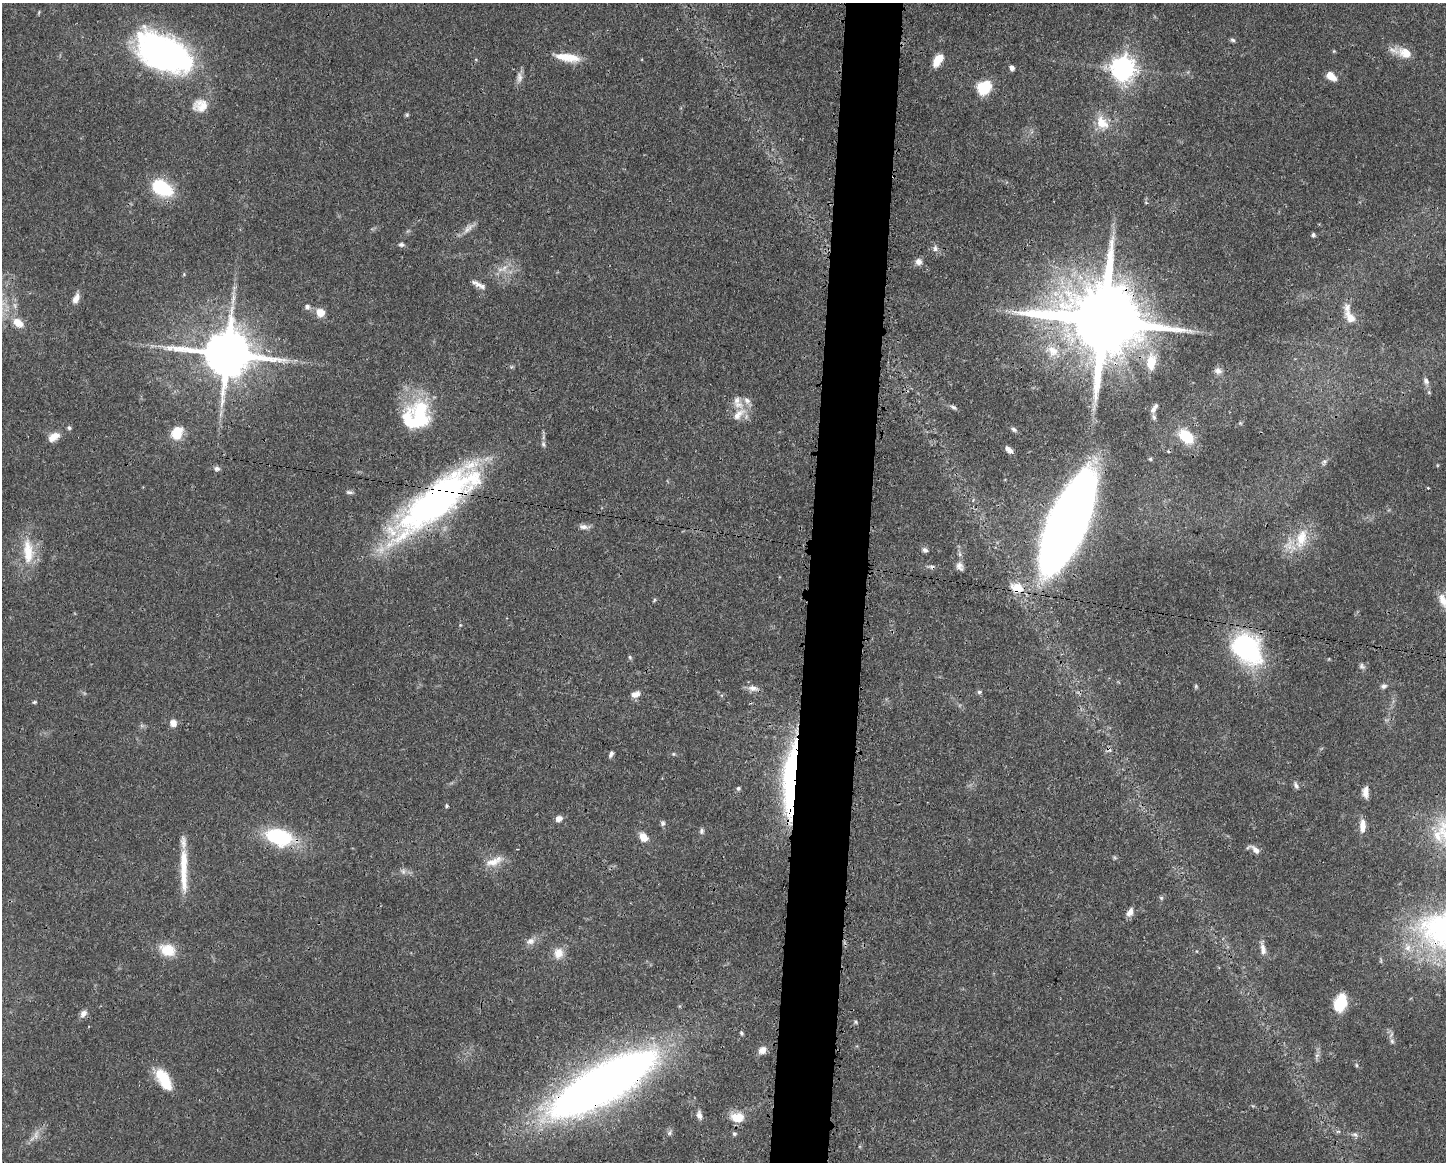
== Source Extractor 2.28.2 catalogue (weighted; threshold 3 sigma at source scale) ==
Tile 5 of 3 x 4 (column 2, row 2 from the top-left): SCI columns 1562-3005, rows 2322-3481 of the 4679 x 4643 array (HDU 1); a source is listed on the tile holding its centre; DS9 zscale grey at full resolution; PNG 1448 x 1164 px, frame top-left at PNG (2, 3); no overlay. Shown black and unused: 4% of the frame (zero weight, under 3 of 4 exposures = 1% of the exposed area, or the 3 px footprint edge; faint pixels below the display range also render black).
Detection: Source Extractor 2.28.2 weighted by HDU 2 'WHT'; one run over the whole footprint, this tile lists its part. Background 0.0565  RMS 0.0033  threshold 0.0147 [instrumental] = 3 sigma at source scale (4.5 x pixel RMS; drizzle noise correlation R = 1.50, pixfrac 1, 0.05/0.05 arcsec/px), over >= 5 px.
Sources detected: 126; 1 too faint to see at this stretch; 1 inside a brighter object's white glare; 3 cosmic-ray / hot-pixel residue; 1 long thin detection or spike segment (spike, bleed or trail) — not listed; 3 inside a brighter listed object's ellipse — not listed separately; the other 117 listed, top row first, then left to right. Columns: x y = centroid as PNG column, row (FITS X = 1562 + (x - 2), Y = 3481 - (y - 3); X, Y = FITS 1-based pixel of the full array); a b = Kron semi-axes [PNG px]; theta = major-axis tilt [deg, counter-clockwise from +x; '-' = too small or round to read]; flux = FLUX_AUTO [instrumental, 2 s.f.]
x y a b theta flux
39 12 6 4 72 0.34
1233 40 7 5 -31 0.66
1334 51 5 4 - 0.33
1405 53 22 14 -22 5.5
165 54 49 27 -26 140
567 57 31 9 -8 6.9
938 60 15 8 58 5
1012 68 6 5 - 1.2
1123 69 8 8 - 310
1331 76 12 8 -39 3.1
519 77 16 8 89 2
985 87 10 9 - 18
200 105 21 18 12 5.5
407 115 5 5 - 0.48
1102 123 21 15 -54 6.3
162 188 21 14 -30 20
1146 203 5 4 - 0.45
468 229 17 7 42 2.3
1313 235 5 5 - 0.7
401 245 8 6 -5 0.82
935 248 9 7 86 1.2
918 262 9 8 - 1.7
504 268 12 5 40 2
479 285 21 5 -28 2
76 298 12 7 63 2.5
307 307 7 7 - 1.1
320 312 8 8 - 4.4
1350 317 16 9 -55 4.1
1104 321 23 19 -15 5900
18 323 15 9 -38 4.4
1052 351 19 14 -34 5.9
226 353 15 13 -8 1900
1151 362 25 14 85 7.5
511 367 6 4 71 0.46
1218 371 10 8 -21 1.6
1426 381 10 7 -69 1.3
737 400 12 9 67 2.2
953 407 9 5 -28 0.8
1153 410 10 6 46 1.5
221 414 10 4 76 1.1
739 414 24 11 45 4.6
416 416 36 30 46 29
1154 417 8 5 -63 0.84
69 428 6 5 - 0.67
1014 430 8 5 -33 0.79
177 433 17 12 61 6.2
1186 436 14 10 -40 13
54 437 15 9 32 3.4
543 444 8 5 -71 0.82
1009 450 8 5 -43 1.9
1150 459 5 4 - 0.42
1324 462 9 5 51 0.82
1437 465 5 3 - 0.29
217 469 8 6 -1 1.1
1428 488 3 2 - 0.35
349 492 10 4 -10 0.8
435 501 110 31 39 130
1067 523 71 21 66 740
584 527 13 6 -4 1.7
1301 538 32 17 75 11
925 550 7 6 - 1
28 552 38 15 -87 11
960 566 12 8 -59 1.7
1017 588 14 10 -19 7.2
654 600 6 3 71 0.41
1443 601 27 9 -62 5.3
1247 648 39 28 -47 45
630 657 6 5 - 0.54
1362 666 8 6 -56 0.91
1196 686 6 4 -71 0.49
1384 686 8 6 25 1
753 688 14 7 -5 2.1
979 692 7 5 14 0.67
635 694 12 7 16 2.2
34 702 5 4 - 0.43
173 723 9 8 - 2.3
611 754 8 4 64 0.96
673 754 5 4 - 0.38
793 774 64 13 83 98
1296 785 11 6 -63 1.1
738 788 5 5 - 0.66
1365 792 13 7 -88 2.6
446 806 5 4 - 0.47
559 819 8 7 - 2
663 823 7 6 - 0.78
1362 826 17 7 88 3.3
701 831 8 6 89 0.91
279 837 32 19 -16 25
643 837 8 7 - 4.8
517 849 3 3 - 0.26
1255 849 14 6 -29 2.3
493 862 25 11 15 4.9
184 870 59 8 -89 11
1161 898 6 5 - 0.54
1130 912 11 7 59 2.1
530 941 12 9 14 2.2
1407 947 15 9 -75 3.4
1263 948 20 7 -82 2.3
167 950 21 15 -22 7.2
558 953 16 13 80 4
1340 1003 15 10 70 13
83 1014 9 7 60 1.6
856 1022 5 4 - 0.46
741 1033 5 4 - 0.52
1392 1041 6 6 - 0.75
762 1050 10 8 39 2.4
1317 1055 7 4 18 0.61
1356 1065 6 4 -88 0.44
164 1079 26 12 -60 11
603 1084 92 26 30 380
699 1115 12 7 -71 1.6
737 1117 17 12 0 6
1338 1131 5 4 - 0.58
669 1133 8 6 36 0.89
734 1133 6 6 - 0.66
1355 1134 8 6 -24 0.98
36 1135 14 6 82 1.9
Overlapping masked pixels (flux is a lower limit): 9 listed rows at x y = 1104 321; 226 353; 435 501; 1067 523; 1017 588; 1247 648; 793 774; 279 837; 603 1084
Isophote crosses this tile's border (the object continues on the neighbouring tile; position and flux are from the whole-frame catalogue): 1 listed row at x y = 1443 601